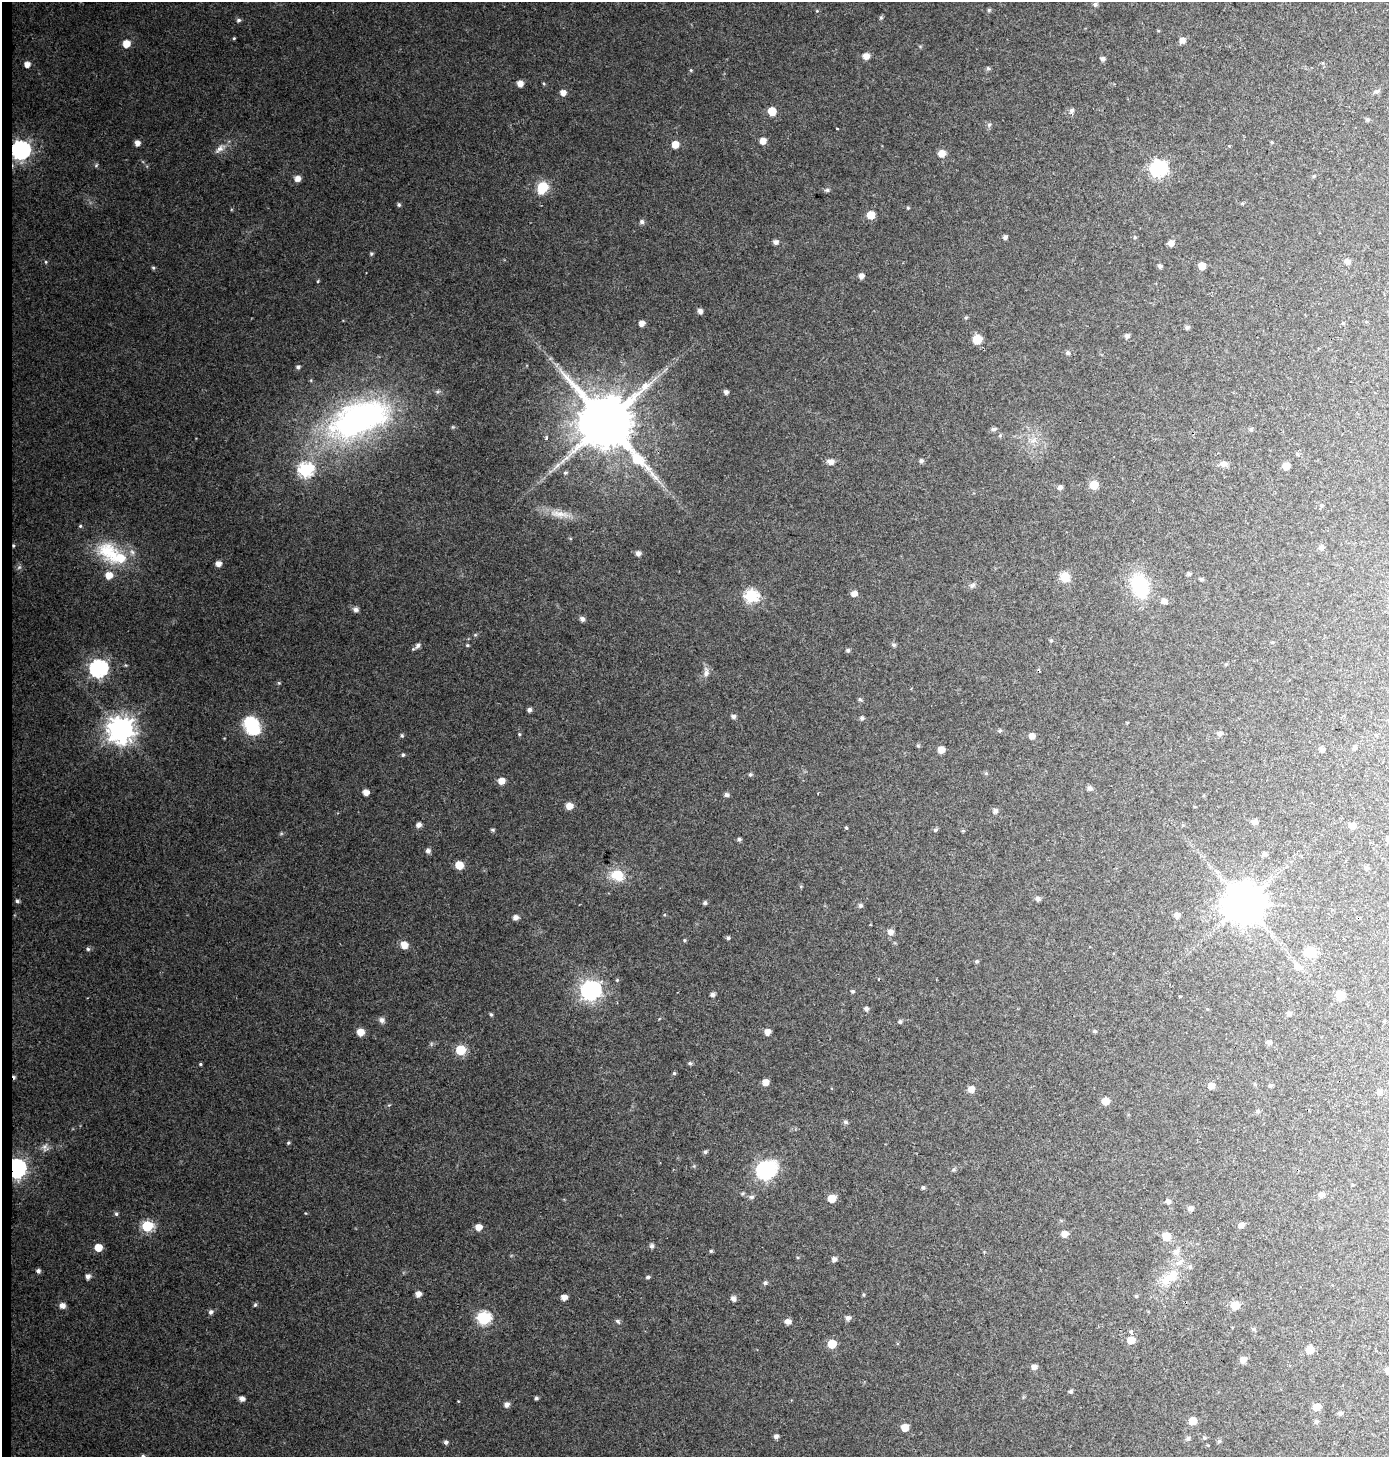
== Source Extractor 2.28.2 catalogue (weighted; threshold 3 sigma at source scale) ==
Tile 4 of 3 x 3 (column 1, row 2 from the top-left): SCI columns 229-1615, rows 1465-2919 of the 4620 x 4374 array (HDU 1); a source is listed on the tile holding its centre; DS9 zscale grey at full resolution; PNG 1391 x 1459 px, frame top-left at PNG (2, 2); no overlay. Shown black and unused: <1% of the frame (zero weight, under 2 of 3 exposures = <1% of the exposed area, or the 3 px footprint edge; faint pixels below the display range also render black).
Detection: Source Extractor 2.28.2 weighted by HDU 2 'WHT'; one run over the whole footprint, this tile lists its part. Background 0.055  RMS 0.0061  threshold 0.0277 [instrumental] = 3 sigma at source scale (4.5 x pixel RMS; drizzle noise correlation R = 1.50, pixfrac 1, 0.0396/0.0396 arcsec/px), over >= 5 px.
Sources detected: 242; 1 inside a brighter object's white glare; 3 cosmic-ray / hot-pixel residue — not listed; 2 inside a brighter listed object's ellipse — not listed separately; the other 236 listed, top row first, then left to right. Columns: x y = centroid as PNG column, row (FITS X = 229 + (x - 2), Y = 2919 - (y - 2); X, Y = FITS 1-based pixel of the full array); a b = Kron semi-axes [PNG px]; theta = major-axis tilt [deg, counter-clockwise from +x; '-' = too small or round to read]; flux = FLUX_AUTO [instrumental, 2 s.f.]
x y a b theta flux
1095 4 6 6 - 1.4
989 10 5 4 - 0.81
881 18 6 4 68 0.97
239 20 6 5 - 1.2
234 38 5 4 - 0.64
1182 40 6 6 - 3.9
126 44 6 6 - 7.6
866 56 7 6 - 4.3
1102 59 5 5 - 1.9
27 64 5 5 - 3.7
988 68 6 5 - 0.98
520 83 6 6 - 4.1
1376 91 9 4 13 1.1
563 92 5 5 - 4.1
1071 110 7 6 - 1.7
772 111 5 5 - 14
1367 119 6 5 - 0.97
989 125 6 5 - 1.1
763 141 5 5 - 5.3
137 143 6 5 - 3
675 144 5 5 - 7.7
219 149 15 7 43 3.7
20 150 7 7 - 240
942 153 7 7 - 5.4
96 166 6 3 21 0.73
1159 168 7 7 - 150
297 179 6 6 - 3.6
543 187 7 6 - 40
827 190 6 5 - 1.2
1242 203 5 3 - 0.69
399 205 6 4 -75 0.98
908 208 4 4 - 0.63
871 215 6 5 - 10
642 222 6 5 - 1.6
1005 237 5 5 - 1.7
1135 237 4 4 - 0.67
775 242 5 5 - 2.4
1171 243 6 6 - 3.4
371 254 5 5 - 0.85
1347 261 6 5 - 3
46 262 5 3 - 0.59
1160 266 5 4 - 1.5
1202 266 5 5 - 7
153 268 5 4 - 0.88
861 276 5 5 - 2.7
700 311 5 4 - 2.6
966 317 5 4 - 0.8
642 323 5 5 - 3.8
1343 323 4 4 - 0.59
1187 327 5 4 - 1.4
1127 336 5 5 - 1.9
977 339 7 6 - 14
1068 353 6 6 - 1.4
298 367 6 5 - 1.3
726 392 4 4 - 1.9
359 419 70 34 22 180
606 422 17 14 -42 4500
993 429 7 5 15 1.3
1251 429 6 4 47 0.82
1000 436 6 4 1 0.76
546 439 3 3 - 3.2
1033 440 10 5 24 2.5
1297 454 5 3 - 0.73
921 461 5 5 - 1.4
831 462 7 6 - 3.5
1224 464 11 7 -5 2.6
1286 466 5 5 - 6.3
305 470 7 7 - 99
565 473 5 4 - 0.76
1094 485 7 6 - 9.9
1060 487 6 5 - 1.6
1321 506 5 4 - 0.93
559 514 30 8 -6 8.4
1321 547 7 5 6 1.8
638 553 5 5 - 2.3
113 554 48 21 -29 35
218 564 5 5 - 3.8
1189 574 5 4 - 1.1
1065 577 10 9 - 7.9
1201 579 5 4 - 1.1
972 585 9 5 44 1.6
1140 586 28 19 -73 32
854 593 5 5 - 3.8
751 596 6 6 - 74
1164 601 6 6 - 2.8
356 609 6 5 - 2
582 619 6 5 - 2
1051 640 5 4 - 0.69
1272 642 5 3 - 0.6
418 645 7 6 - 2.2
467 645 5 4 - 0.62
894 645 6 5 - 1.1
848 650 5 5 - 1.1
98 668 7 7 - 200
706 673 11 7 73 2.9
860 699 6 5 - 0.91
529 710 4 4 - 1.7
733 716 5 5 - 1.9
862 718 5 5 - 1.2
252 726 22 16 -59 26
121 729 9 9 - 640
1000 731 5 5 - 0.85
519 734 4 4 - 0.64
1219 734 7 6 - 1.9
402 736 5 4 - 0.88
1032 736 6 6 - 3.3
918 746 5 4 - 0.7
1354 748 5 5 - 1.5
1322 749 5 5 - 2.2
941 750 6 5 - 5
403 755 5 4 - 0.86
986 773 5 5 - 0.82
750 774 5 5 - 1
501 781 6 6 - 5.5
1090 788 6 6 - 1.8
366 792 5 5 - 4.4
726 795 6 5 - 1.6
569 806 7 6 - 5
995 811 5 5 - 2.3
1254 822 6 5 - 2.4
418 825 5 5 - 2.8
1353 826 6 6 - 3.2
846 828 3 3 - 1.8
492 830 5 4 - 0.91
935 830 5 5 - 1
739 839 5 4 - 1.2
428 851 6 6 - 1.9
1264 854 6 5 - 1.5
459 865 6 6 - 9.4
1366 868 5 5 - 1.1
617 875 16 13 -20 13
1038 899 6 5 - 1.8
17 901 5 4 - 1.1
705 903 5 5 - 1.3
1244 903 11 11 - 1900
860 905 5 5 - 1.5
1177 915 6 5 - 2.8
515 917 6 6 - 2.6
870 925 2 2 - 0.54
890 932 6 6 - 3.2
728 938 5 4 - 1.1
684 940 5 4 - 0.69
404 945 7 7 - 5.7
88 949 5 5 - 1.1
1310 952 6 6 - 42
977 961 5 4 - 0.84
1298 967 10 7 -13 3.1
878 979 3 2 - 0.57
617 980 4 4 - 0.54
591 990 8 7 - 280
852 991 5 4 - 0.91
713 995 5 4 - 1.8
1340 996 9 8 - 5.4
866 1009 5 4 - 1.7
1289 1013 5 5 - 1.7
491 1015 5 4 - 0.99
382 1020 8 7 - 2.2
1384 1021 5 3 - 0.49
900 1022 5 5 - 1
1094 1031 5 4 - 0.81
360 1032 6 6 - 7
767 1032 6 5 - 4.1
1269 1042 6 5 - 1.8
460 1050 6 6 - 34
690 1063 6 4 -41 1
200 1064 4 3 - 0.8
674 1073 5 4 - 0.84
765 1082 5 5 - 5.4
1270 1085 5 4 - 1.1
1211 1086 6 5 - 4.2
971 1089 6 6 - 4.5
1379 1092 6 6 - 1.9
1105 1101 6 5 - 6.7
1258 1111 5 5 - 0.96
846 1122 6 5 - 1.4
288 1143 4 4 - 0.88
45 1147 12 9 85 2.9
705 1152 5 5 - 1.2
16 1168 7 6 - 270
765 1171 7 6 - 160
923 1187 6 4 74 0.96
1321 1195 6 5 - 2.4
751 1197 7 5 13 1.5
832 1198 5 5 - 13
1168 1201 6 5 - 1.9
1191 1209 5 5 - 2.3
116 1214 6 4 -68 1
1241 1225 6 5 - 2.8
147 1226 6 6 - 46
478 1227 6 5 - 5.4
1064 1234 6 5 - 4.7
1166 1236 6 6 - 12
652 1246 7 6 - 1.5
98 1247 5 5 - 9.8
711 1251 5 4 - 0.77
1176 1251 9 7 11 2.6
834 1259 5 5 - 2.3
38 1271 5 4 - 1.8
88 1276 5 5 - 2.8
648 1277 5 4 - 1.1
1170 1277 27 12 34 13
765 1283 6 5 - 1.4
418 1294 5 5 - 3.6
863 1295 5 3 - 0.67
564 1297 5 5 - 4.3
733 1298 6 5 - 2.5
255 1305 6 4 66 0.92
1235 1305 5 5 - 15
62 1306 6 6 - 3.3
211 1312 6 5 - 1.6
484 1318 7 6 - 80
848 1318 5 5 - 2.4
618 1321 7 4 -45 1.2
788 1321 7 6 - 3.1
1254 1329 5 5 - 0.88
1132 1333 4 3 - 3.2
1131 1340 6 5 - 7.3
832 1344 5 5 - 19
1310 1350 5 5 - 13
1243 1360 6 6 - 3.7
1034 1367 5 5 - 3.2
1388 1371 6 6 - 5.5
1070 1391 4 4 - 1.3
536 1398 5 4 - 1.1
242 1399 5 5 - 2.9
506 1405 6 5 - 2.6
1317 1407 6 5 - 8
1340 1413 5 5 - 1.5
1193 1421 5 5 - 10
1316 1421 6 5 - 1.4
905 1427 5 5 - 9
776 1436 5 5 - 1.7
1188 1438 6 5 - 1.5
1219 1441 6 5 - 0.98
446 1442 5 5 - 1.5
143 1456 5 5 - 1.2
Overlapping masked pixels (flux is a lower limit): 2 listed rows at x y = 20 150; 16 1168
Isophote crosses this tile's border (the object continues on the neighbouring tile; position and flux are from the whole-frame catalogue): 2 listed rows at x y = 1388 1371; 143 1456
Unlisted compact peaks at least as high as the median listed source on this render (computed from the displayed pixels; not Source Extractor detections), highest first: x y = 691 70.